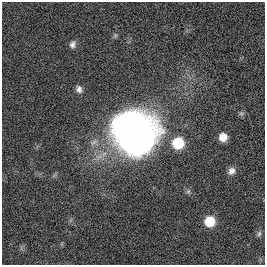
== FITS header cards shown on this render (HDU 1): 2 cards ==
NAXIS1  =                  263
NAXIS2  =                  263

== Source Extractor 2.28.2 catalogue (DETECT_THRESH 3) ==
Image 263 x 263 px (HDU 1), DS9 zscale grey, 1 PNG px = 1 image px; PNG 267 x 267 px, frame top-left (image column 1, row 263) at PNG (2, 2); no overlay
Background 0.00225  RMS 0.033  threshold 0.1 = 3 sigma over >= 5 px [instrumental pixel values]
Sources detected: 10; all 10 listed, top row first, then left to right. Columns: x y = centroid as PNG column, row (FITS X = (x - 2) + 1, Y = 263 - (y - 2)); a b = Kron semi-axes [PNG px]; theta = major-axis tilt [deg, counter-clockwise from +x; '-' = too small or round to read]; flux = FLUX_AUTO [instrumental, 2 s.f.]
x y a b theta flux
115 35 6 6 - 3.9
72 44 10 7 68 9.1
79 89 9 8 - 10
241 113 8 6 -53 4.6
134 134 30 24 -57 2700
223 137 7 7 - 28
178 143 9 8 - 100
231 171 9 8 - 12
209 221 8 8 - 66
259 234 8 5 63 5